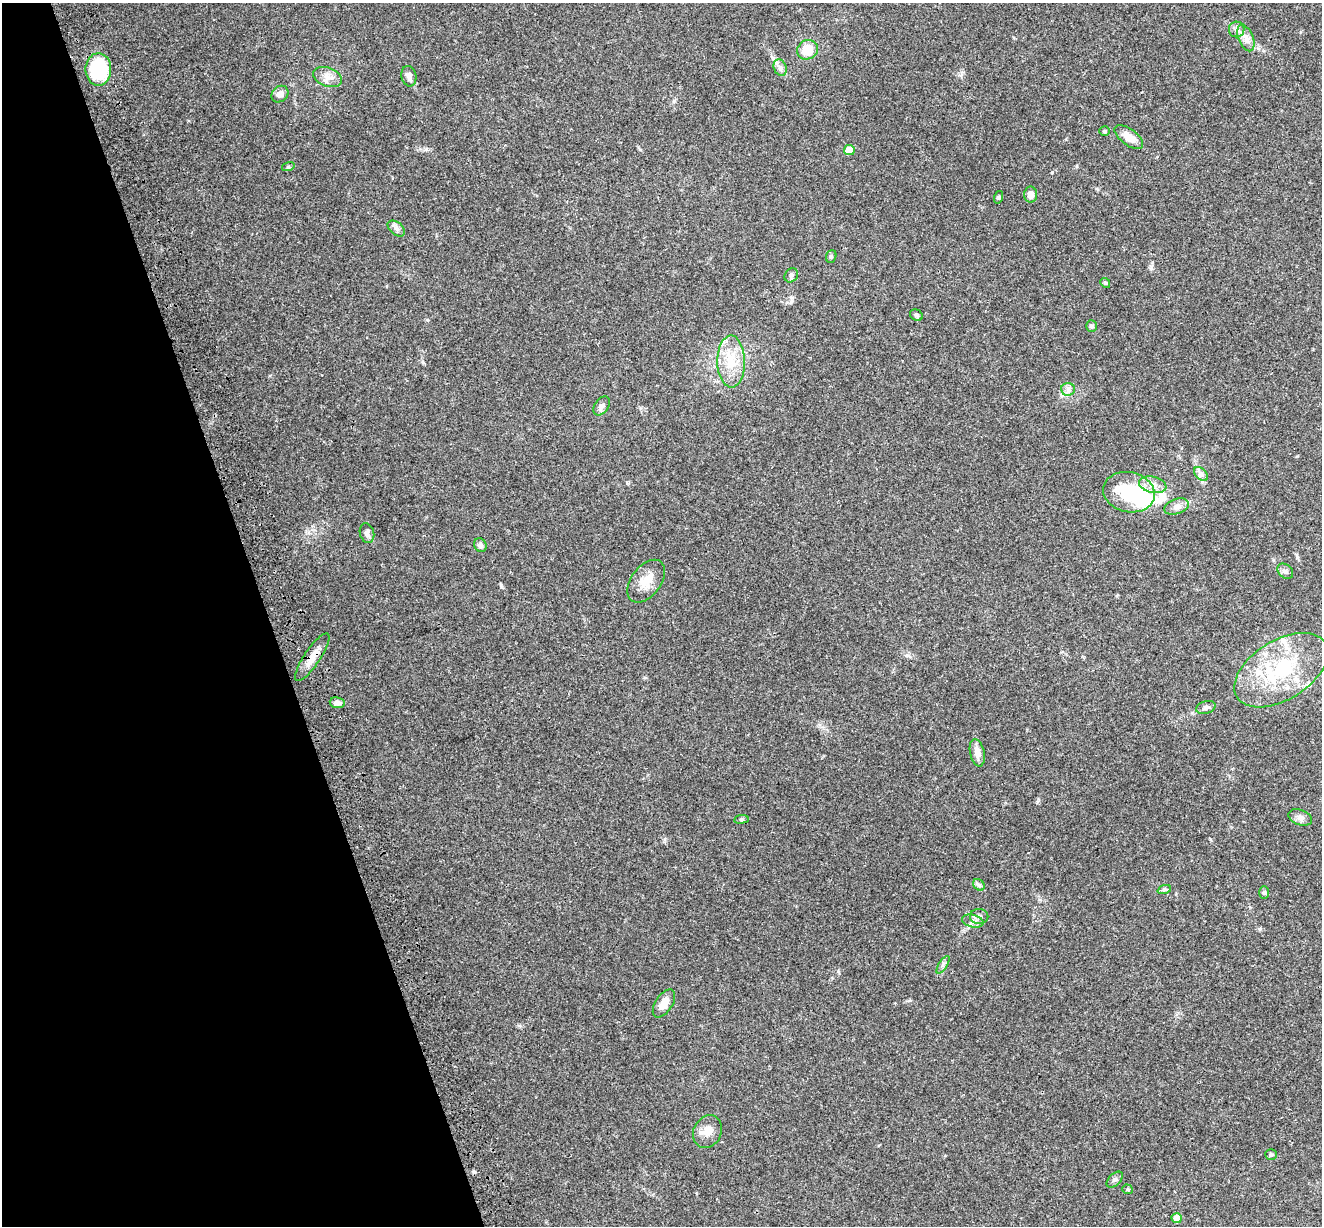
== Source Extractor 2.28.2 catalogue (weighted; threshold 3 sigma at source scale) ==
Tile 5 of 4 x 4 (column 1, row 2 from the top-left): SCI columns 123-1442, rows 2705-3928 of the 5522 x 5357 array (HDU 1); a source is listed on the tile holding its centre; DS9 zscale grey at full resolution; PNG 1324 x 1228 px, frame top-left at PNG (2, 3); each listed source drawn as its Kron ellipse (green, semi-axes under 4 px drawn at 4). Shown black and unused: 20% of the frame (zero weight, under 3 of 4 exposures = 9% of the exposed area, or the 3 px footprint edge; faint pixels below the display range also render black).
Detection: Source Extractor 2.28.2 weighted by HDU 2 'WHT'; one run over the whole footprint, this tile lists its part. Background 0.176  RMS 0.007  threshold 0.0315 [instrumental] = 3 sigma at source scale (4.5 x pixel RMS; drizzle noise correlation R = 1.50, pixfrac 1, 0.0396/0.0396 arcsec/px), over >= 5 px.
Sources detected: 54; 2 inside a brighter object's white glare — neither listed nor drawn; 2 inside a brighter listed object's ellipse — not listed separately; the other 50 listed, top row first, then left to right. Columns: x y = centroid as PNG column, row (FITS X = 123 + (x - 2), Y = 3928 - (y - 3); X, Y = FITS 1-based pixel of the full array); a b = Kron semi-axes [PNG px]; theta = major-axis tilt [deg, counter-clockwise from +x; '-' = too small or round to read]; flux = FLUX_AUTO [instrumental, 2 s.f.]
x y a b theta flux
1237 29 8 7 - 2.7
1246 38 14 7 -68 4.8
807 50 11 9 30 13
780 68 8 6 -70 2.6
98 69 16 13 90 57
409 76 10 7 -79 3.1
328 77 15 9 -20 5.6
280 94 9 7 40 4.1
1104 131 5 4 - 1.2
1129 137 17 8 -37 8.4
849 150 5 5 - 14
288 167 6 4 17 0.84
1031 195 8 6 -89 4.5
999 197 6 4 72 0.85
396 228 10 6 -40 2.4
831 256 6 5 - 1.1
791 275 7 6 - 1.7
1105 283 5 4 - 0.91
916 315 7 5 -33 1.4
1091 326 6 5 - 1.6
731 361 26 14 -89 18
1068 389 7 6 - 2.4
602 406 10 7 55 2.6
1201 474 8 5 -44 2.2
1153 485 14 8 -13 5.4
1129 492 26 20 -13 41
1176 507 13 7 20 3.8
367 533 10 7 -76 2.8
480 545 7 6 - 2.4
1285 571 9 6 -43 2.1
646 581 24 15 53 11
312 657 28 8 56 8.2
1281 670 52 29 32 60
337 703 7 5 -7 3.2
1206 708 10 6 16 1.9
977 753 14 7 -78 5.3
1300 817 12 7 -21 3.1
741 819 7 4 8 1
979 885 6 5 - 1.3
1164 890 7 4 20 1.1
1264 892 6 5 - 1.2
979 916 9 7 -1 2.8
973 921 11 6 -13 3.1
943 965 10 4 57 1.6
664 1003 16 8 57 7
707 1132 17 14 63 7.3
1271 1155 6 5 - 1.4
1115 1180 10 6 44 1.7
1127 1189 5 4 - 1
1177 1218 5 5 - 7.7
Overlapping masked pixels (flux is a lower limit): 2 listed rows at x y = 98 69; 312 657
Unlisted compact peaks at least as high as the median listed source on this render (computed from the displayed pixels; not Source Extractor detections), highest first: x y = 501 587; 838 971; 1151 267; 674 101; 1210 839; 426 149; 1052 172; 907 655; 791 302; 423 363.